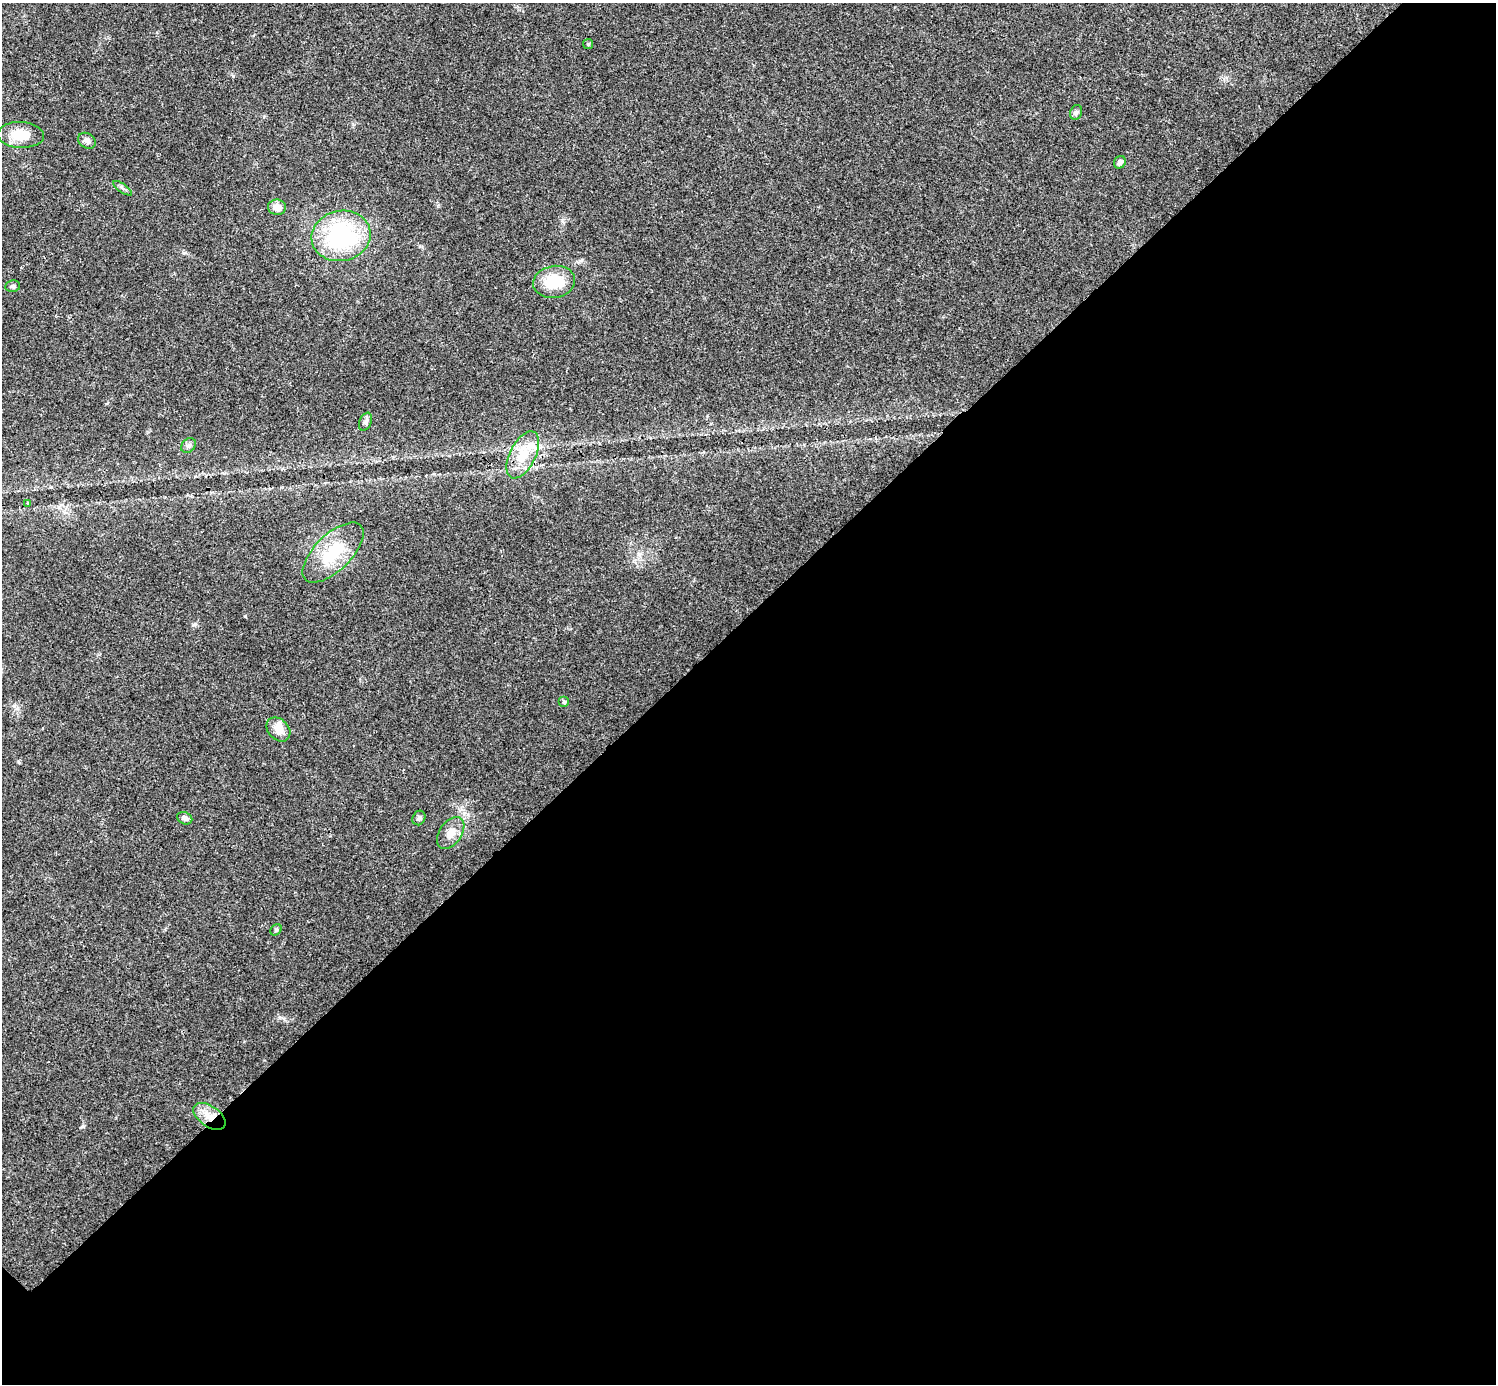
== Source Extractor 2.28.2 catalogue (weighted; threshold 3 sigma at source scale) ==
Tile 12 of 4 x 4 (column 4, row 3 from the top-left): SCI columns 4486-5979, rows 1541-2922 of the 5986 x 5986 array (HDU 1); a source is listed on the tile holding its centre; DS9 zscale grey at full resolution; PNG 1498 x 1386 px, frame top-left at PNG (2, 3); each listed source drawn as its Kron ellipse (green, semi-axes under 4 px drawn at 4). Shown black and unused: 55% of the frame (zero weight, under 3 of 4 exposures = <1% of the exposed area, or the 3 px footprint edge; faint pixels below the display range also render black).
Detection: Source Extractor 2.28.2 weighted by HDU 2 'WHT'; one run over the whole footprint, this tile lists its part. Background 0.0221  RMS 0.0041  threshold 0.0185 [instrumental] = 3 sigma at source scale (4.5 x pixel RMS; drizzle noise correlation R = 1.50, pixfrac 1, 0.05/0.05 arcsec/px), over >= 5 px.
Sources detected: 24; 2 inside a brighter listed object's ellipse — not listed separately; the other 22 listed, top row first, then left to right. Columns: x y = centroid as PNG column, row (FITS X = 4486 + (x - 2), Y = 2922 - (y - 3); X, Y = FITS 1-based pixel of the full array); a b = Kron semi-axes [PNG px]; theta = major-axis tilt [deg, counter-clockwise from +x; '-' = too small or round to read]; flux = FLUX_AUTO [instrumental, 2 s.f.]
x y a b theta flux
588 44 5 5 - 0.61
1076 112 8 6 68 0.9
21 135 23 13 -3 9.6
87 141 9 7 -33 1.6
1120 162 6 5 - 1.6
123 188 11 3 -35 0.78
277 207 9 7 2 3.4
341 236 30 25 12 48
554 282 21 16 10 14
13 286 7 6 - 0.89
366 422 9 6 67 1.1
188 445 8 6 43 1.3
523 455 25 13 63 9.9
28 503 4 3 - 0.45
333 553 39 18 44 17
564 702 5 5 - 0.63
278 729 13 10 -45 4.3
185 818 8 6 -22 1.4
419 818 7 6 - 1.1
451 833 18 11 55 4.5
276 930 6 5 - 0.63
209 1116 18 10 -35 5.7
Overlapping masked pixels (flux is a lower limit): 1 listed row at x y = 209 1116
Unlisted compact peaks at least as high as the median listed source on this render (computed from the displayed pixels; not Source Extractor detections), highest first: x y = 245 616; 83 1126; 233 76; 195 624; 582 260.